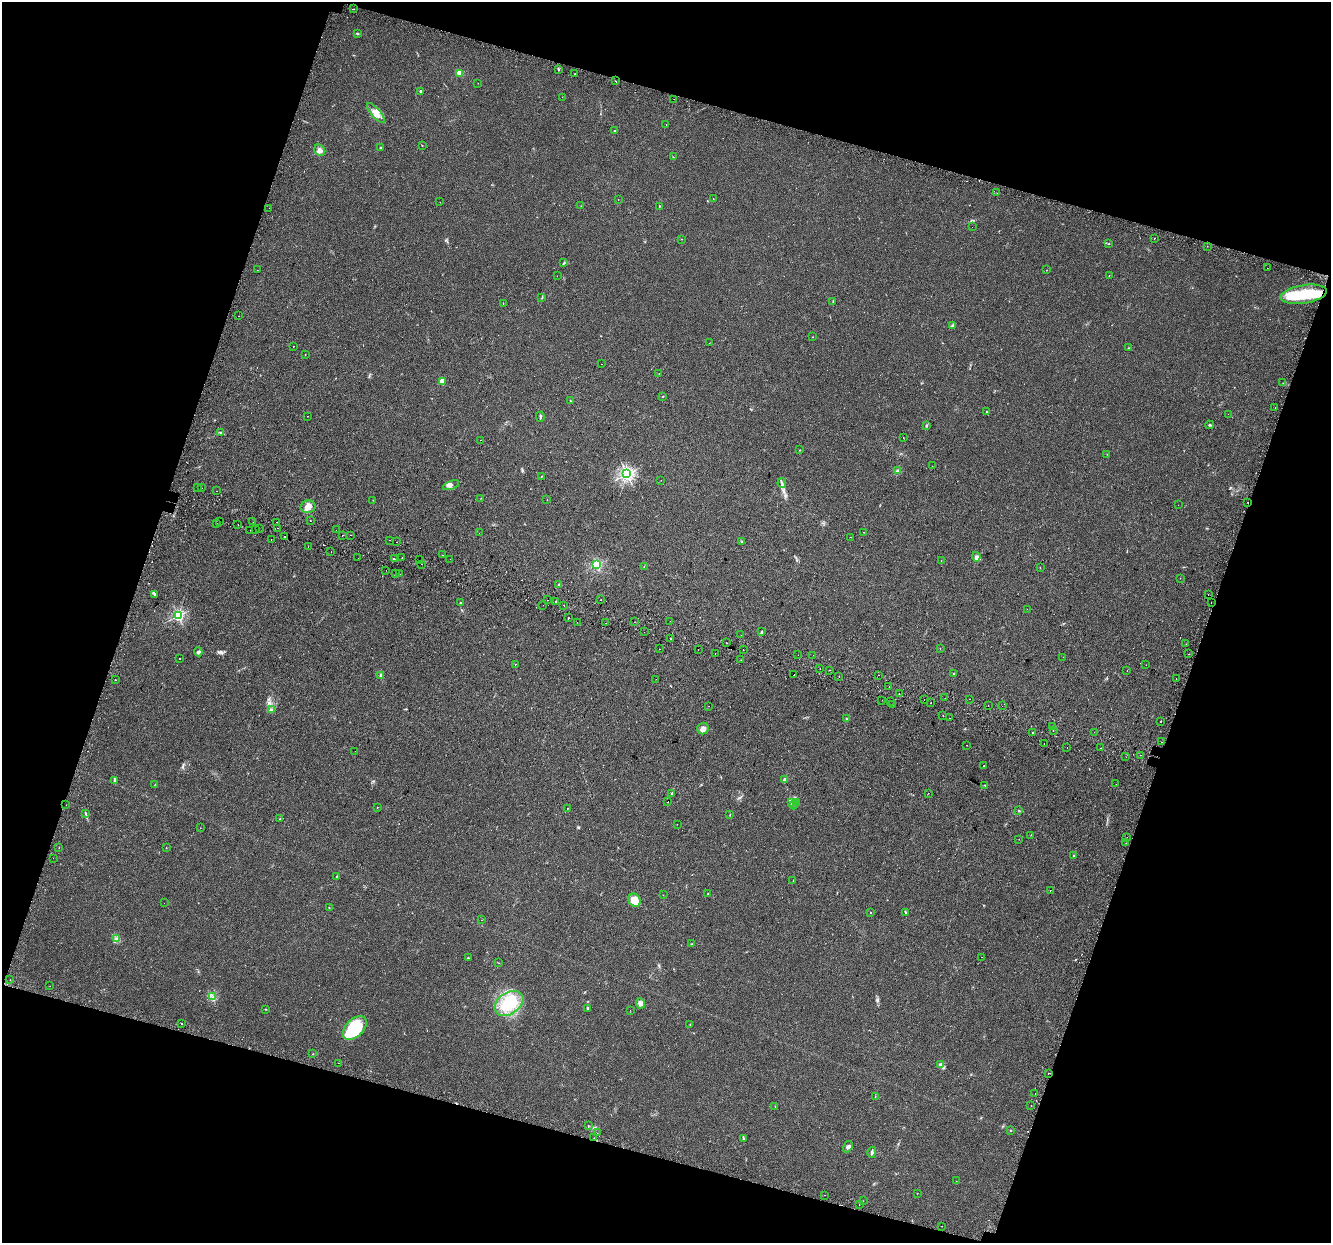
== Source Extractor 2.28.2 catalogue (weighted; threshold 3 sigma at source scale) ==
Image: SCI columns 62-5374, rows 346-5309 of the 5427 x 5594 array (HDU 1 of 3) = the unmasked area's bounding box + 8 px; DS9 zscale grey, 4 x 4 block average (1 PNG px = mean of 4 x 4 image px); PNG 1333 x 1245 px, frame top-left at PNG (2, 2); each listed source drawn as its Kron ellipse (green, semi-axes under 4 px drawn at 4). Shown black and unused: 36% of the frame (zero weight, under 2 of 3 exposures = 4% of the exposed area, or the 3 px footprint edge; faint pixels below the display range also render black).
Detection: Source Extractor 2.28.2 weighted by HDU 2 'WHT'. Background 0.0371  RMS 0.0054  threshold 0.0245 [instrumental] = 3 sigma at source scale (4.5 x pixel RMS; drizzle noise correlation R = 1.50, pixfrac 1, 0.0396/0.0396 arcsec/px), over >= 5 px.
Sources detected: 334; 1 too faint to see at this stretch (4 x 4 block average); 38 cosmic-ray / hot-pixel residue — neither listed nor drawn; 5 coinciding with a brighter row at this scale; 16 inside a brighter listed object's ellipse — not listed separately; the other 274 listed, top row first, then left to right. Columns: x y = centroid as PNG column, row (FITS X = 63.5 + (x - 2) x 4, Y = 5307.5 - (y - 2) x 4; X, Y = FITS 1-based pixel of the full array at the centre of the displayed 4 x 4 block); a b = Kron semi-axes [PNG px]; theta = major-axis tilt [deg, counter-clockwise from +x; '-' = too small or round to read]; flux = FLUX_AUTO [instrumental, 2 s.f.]
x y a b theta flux
353 9 2 2 - 3.5
357 33 3 2 - 2.7
559 69 2 2 - 2.2
460 73 2 2 - 120
574 74 2 2 - 5.7
615 81 2 2 - 1
478 83 2 2 - 0.98
420 91 2 2 - 8.4
562 97 2 2 - 0.6
674 99 2 2 - 14
376 113 12 4 -49 25
666 124 2 2 - 2.9
615 131 2 2 - 11
422 146 2 2 - 0.67
381 148 3 2 - 2.8
320 150 6 5 - 15
673 157 2 2 - 1.1
997 193 2 2 - 6.2
713 198 2 2 - 0.88
618 199 2 2 - 5.2
440 202 2 2 - 0.91
581 206 2 2 - 0.88
659 206 2 2 - 1.2
269 208 2 2 - 0.62
972 227 2 2 - 2
1154 238 2 2 - 1.5
682 239 2 2 - 0.69
1109 244 2 2 - 1.8
1207 246 2 2 - 0.84
564 263 3 2 - 2.5
1267 268 2 2 - 0.84
257 270 2 2 - 2.1
1046 270 2 2 - 0.68
1109 275 2 2 - 0.81
557 276 2 2 - 2.1
1304 294 23 9 9 120
542 297 2 2 - 1.5
833 301 2 2 - 1.6
503 303 2 2 - 1.2
238 316 2 2 - 0.6
952 326 2 2 - 2.6
813 337 2 2 - 1.1
709 343 2 2 - 1.1
293 346 2 2 - 0.92
1128 348 3 2 - 1.2
305 354 2 2 - 0.7
601 364 2 2 - 2.8
659 374 2 2 - 1.9
442 381 2 2 - 82
1283 383 2 2 - 1.3
663 396 2 2 - 1.4
570 401 3 2 - 2.6
1275 408 2 2 - 5.9
986 412 2 2 - 2
1228 414 2 2 - 1.3
307 416 2 2 - 0.51
540 417 5 2 - 4.7
1209 425 4 2 - 4.3
927 426 3 2 - 3.2
220 432 2 2 - 1.4
903 438 2 2 - 0.67
480 440 2 2 - 0.65
800 450 2 2 - 1.1
1107 454 2 2 - 0.86
932 466 2 2 - 0.45
897 471 2 2 - 5.9
627 474 2 2 - 840
541 477 2 2 - 1.2
661 480 2 2 - 0.46
782 483 5 2 - 5.1
451 485 8 3 20 9.1
197 487 2 2 - 0.52
201 488 2 2 - 2.6
216 491 2 2 - 3.6
481 498 2 2 - 0.8
373 500 2 2 - 0.93
547 500 2 2 - 4.2
1248 502 2 2 - 9
1178 505 2 2 - 0.47
308 507 7 6 - 30
219 521 2 2 - 1.8
310 521 2 2 - 9
253 522 2 2 - 1.1
277 522 2 2 - 0.94
217 523 2 2 - 1.5
238 524 2 2 - 2.4
278 528 2 2 - 2.3
259 529 2 2 - 1.3
250 530 2 2 - 2.9
256 530 2 2 - 0.61
336 530 2 2 - 8.3
864 532 2 2 - 0.94
479 533 2 2 - 0.76
351 535 2 2 - 6
285 536 2 2 - 10
342 536 2 2 - 6
850 537 2 2 - 1.5
271 539 2 2 - 0.86
390 540 2 2 - 6.7
742 541 2 2 - 1.5
396 542 2 2 - 5.6
308 547 2 2 - 2
331 551 2 2 - 1.2
443 555 2 2 - 0.93
976 557 5 4 - 8.8
358 558 2 2 - 1.4
402 558 2 2 - 1.3
394 559 2 2 - 7
450 559 2 2 - 1.2
419 560 2 2 - 0.52
941 561 2 2 - 0.66
421 564 2 2 - 2.9
597 564 2 2 - 390
644 566 2 2 - 0.77
1040 568 2 2 - 1
386 570 2 2 - 1.8
396 573 2 2 - 0.86
400 574 2 2 - 1.8
1180 578 2 2 - 0.66
559 585 3 2 - 2.2
155 594 2 2 - 3.4
1208 595 2 2 - 10
547 600 2 2 - 1.2
601 600 2 2 - 5
556 601 2 2 - 16
1211 602 2 2 - 5.2
460 603 2 2 - 4.8
543 605 2 2 - 0.43
564 605 2 2 - 4
1027 609 2 2 - 0.53
178 616 2 2 - 520
568 618 2 2 - 2.4
670 621 2 2 - 0.69
577 622 2 2 - 0.87
634 622 2 2 - 0.72
606 623 2 2 - 0.88
644 632 2 2 - 2.4
762 632 3 3 - 3.1
741 635 2 2 - 1.7
670 638 2 2 - 49
726 643 2 2 - 1.6
1186 644 2 2 - 0.91
940 648 2 2 - 1.1
660 649 2 2 - 0.8
698 649 2 2 - 4.6
743 650 2 2 - 4.1
198 652 4 3 - 5.5
715 653 2 2 - 1.6
1189 654 2 2 - 0.97
798 655 2 2 - 2.7
813 655 2 2 - 0.81
1063 657 2 2 - 0.48
180 658 2 2 - 2.9
741 660 2 2 - 0.63
515 664 2 2 - 0.81
1146 665 2 2 - 0.86
820 668 2 2 - 10
829 670 2 2 - 16
1127 671 2 2 - 1.2
954 673 2 2 - 3.4
381 675 3 2 - 5.1
794 675 2 2 - 2.6
878 675 2 2 - 0.6
839 677 2 2 - 0.71
656 679 2 2 - 0.54
1176 679 2 2 - 6
115 680 2 2 - 3.8
889 686 2 2 - 1.3
899 694 2 2 - 0.65
945 698 2 2 - 0.74
924 699 2 2 - 2.3
969 699 2 2 - 1.7
882 700 2 2 - 0.48
890 701 2 2 - 3.4
931 703 2 2 - 3
893 704 2 2 - 1.2
988 705 2 2 - 5.7
709 706 2 2 - 0.4
1002 706 2 2 - 1.9
271 710 3 2 - 4.5
943 716 2 2 - 1.4
949 718 2 2 - 7.4
846 719 4 2 - 4.8
1161 721 2 2 - 2.5
1053 726 2 2 - 2.9
703 729 6 5 - 15
1053 730 2 2 - 0.63
1094 732 2 2 - 4.4
1032 733 2 2 - 6
1161 742 2 2 - 2.2
1044 744 2 2 - 0.89
966 745 2 2 - 1.5
1067 747 2 2 - 1.9
1100 748 2 2 - 0.63
355 751 2 2 - 0.7
1140 755 2 2 - 1.2
1126 757 2 2 - 2.6
984 766 2 2 - 5.5
784 779 4 3 - 5.5
114 780 3 2 - 3.5
155 784 2 2 - 0.93
1116 784 2 2 - 0.81
985 785 2 2 - 1.5
672 793 2 2 - 3.4
928 793 2 2 - 0.86
668 802 2 2 - 5.5
791 802 3 2 - 3.7
796 802 3 2 - 3
66 805 2 2 - 0.71
794 805 4 2 - 4.9
377 808 2 2 - 0.67
568 808 2 2 - 0.86
1019 811 2 2 - 2
86 814 3 2 - 3
730 815 2 2 - 1.4
280 819 3 2 - 2.8
677 824 2 2 - 0.55
200 828 2 2 - 0.99
1031 835 2 2 - 0.82
1127 837 2 2 - 1.3
1019 839 2 2 - 0.7
1126 843 2 2 - 0.55
166 847 2 2 - 0.8
59 848 2 2 - 3.8
1074 856 2 2 - 1.9
53 858 2 2 - 0.91
337 877 3 2 - 3.1
793 880 2 2 - 0.71
1050 890 2 2 - 2.4
708 893 2 2 - 1.1
663 895 2 2 - 0.82
635 900 7 5 -57 55
164 903 2 2 - 1.1
329 908 3 2 - 1.6
870 912 2 2 - 2.4
906 912 2 2 - 2.1
481 920 2 2 - 0.51
116 939 3 2 - 4.1
692 944 2 2 - 2.3
982 957 2 2 - 0.65
468 958 2 2 - 1.5
499 963 2 2 - 0.54
10 980 2 2 - 2.7
50 986 2 2 - 0.42
213 996 2 2 - 0.97
509 1003 16 10 35 130
641 1003 5 4 - 14
588 1008 2 2 - 2.1
266 1009 2 2 - 1.1
630 1010 2 2 - 0.47
181 1024 2 2 - 1.7
690 1025 2 2 - 1
355 1028 14 9 44 79
313 1054 2 2 - 0.88
339 1063 2 2 - 0.57
940 1065 2 2 - 28
1048 1073 2 2 - 7.8
1035 1093 2 2 - 0.91
875 1096 2 2 - 0.86
1031 1105 2 2 - 3.9
775 1106 2 2 - 0.87
588 1126 2 2 - 1.1
1010 1131 2 2 - 1.1
597 1133 2 2 - 0.67
594 1138 2 2 - 0.8
744 1138 2 2 - 2.4
848 1147 6 3 58 7.9
872 1152 5 2 - 5.5
956 1181 2 2 - 0.49
917 1193 2 2 - 0.91
825 1195 2 2 - 1.4
863 1201 2 2 - 2.6
859 1205 2 2 - 3.3
942 1226 2 2 - 0.86
Overlapping masked pixels (flux is a lower limit): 2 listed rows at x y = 1248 502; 1048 1073
Diffuse or blended objects may show on this block-average render without a row.